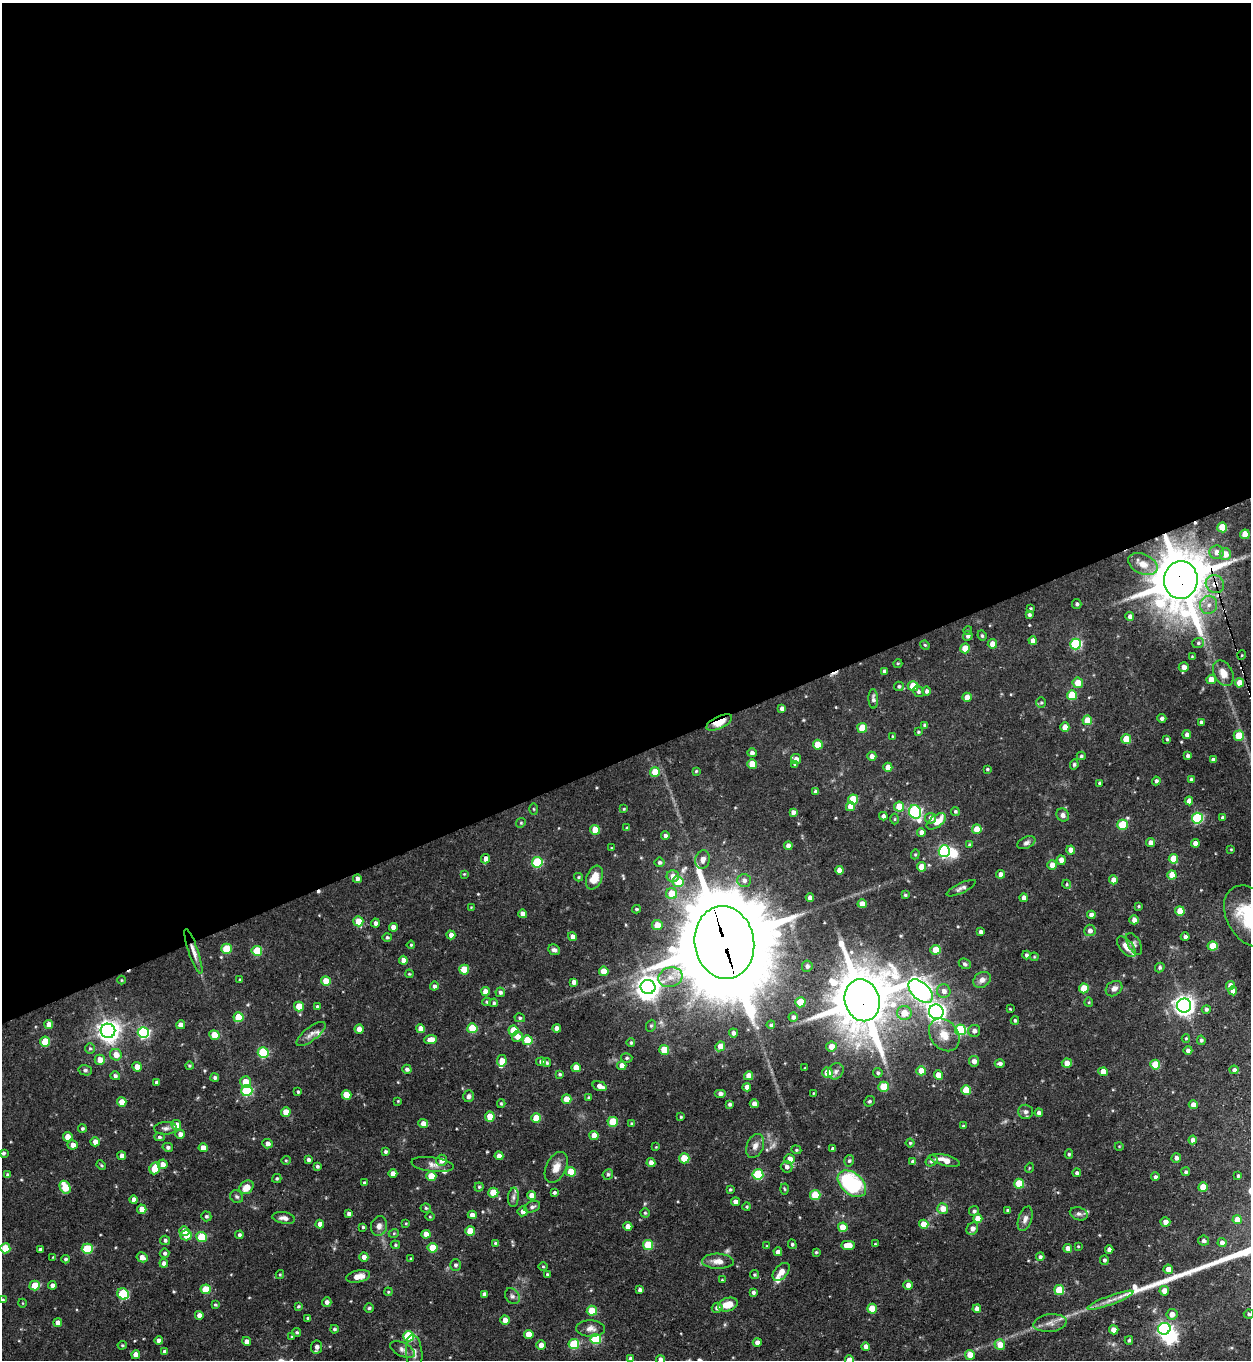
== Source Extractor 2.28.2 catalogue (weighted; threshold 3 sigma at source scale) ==
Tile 2 of 4 x 4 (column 2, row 1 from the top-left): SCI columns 1524-2772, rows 4074-5431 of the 5415 x 5431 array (HDU 1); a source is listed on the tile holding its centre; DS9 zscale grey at full resolution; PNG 1253 x 1362 px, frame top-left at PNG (2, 3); each listed source drawn as its Kron ellipse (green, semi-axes under 4 px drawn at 4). Shown black and unused: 56% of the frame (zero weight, under 3 of 5 exposures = <1% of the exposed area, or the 3 px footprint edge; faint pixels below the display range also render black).
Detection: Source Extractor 2.28.2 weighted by HDU 2 'WHT'; one run over the whole footprint, this tile lists its part. Background 0.0583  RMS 0.0043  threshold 0.0193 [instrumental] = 3 sigma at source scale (4.5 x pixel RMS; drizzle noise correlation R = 1.50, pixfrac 1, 0.05/0.05 arcsec/px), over >= 5 px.
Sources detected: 505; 2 too faint to see at this stretch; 4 inside a brighter object's white glare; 4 cosmic-ray / hot-pixel residue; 1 long thin detection or spike segment (spike, bleed or trail) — neither listed nor drawn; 6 inside a brighter listed object's ellipse — not listed separately; the other 488 listed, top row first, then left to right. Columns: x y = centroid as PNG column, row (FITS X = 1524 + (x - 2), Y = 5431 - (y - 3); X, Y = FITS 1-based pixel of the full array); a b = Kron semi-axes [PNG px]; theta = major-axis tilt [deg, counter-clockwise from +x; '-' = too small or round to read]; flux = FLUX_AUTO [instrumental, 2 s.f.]
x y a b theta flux
1222 527 5 5 - 11
1245 534 5 4 - 7.8
1216 552 7 6 - 2.6
1225 554 6 5 - 5
1143 564 15 9 -25 5.1
1181 580 19 17 84 2200
1215 584 9 8 - 3.8
1077 604 5 4 - 0.88
1209 605 9 8 - 2.9
1030 609 3 3 - 0.62
1029 615 4 4 - 0.87
1130 616 4 4 - 1.5
968 630 4 3 - 0.35
968 636 5 4 - 1.3
982 636 5 3 - 0.6
1033 641 4 4 - 2.4
1198 643 6 5 - 0.84
992 644 5 4 - 4
1076 644 5 5 - 40
925 645 5 4 - 0.49
965 648 5 5 - 8.7
1242 655 5 3 - 0.37
1192 657 3 3 - 0.34
898 663 4 3 - 0.37
1184 667 5 4 - 2.5
884 671 4 3 - 1.1
1223 673 14 9 -62 4.6
1211 680 4 4 - 5.8
1078 683 5 5 - 5.2
1239 683 4 4 - 5.7
899 686 5 4 - 0.76
913 686 5 5 - 8.9
927 691 4 4 - 1.1
918 692 6 5 - 0.89
1072 695 5 5 - 13
967 697 4 4 - 4.5
873 699 9 5 -88 1.3
1041 703 5 5 - 0.68
782 708 4 4 - 1.6
1162 718 4 4 - 1.1
1087 720 5 5 - 9.6
719 722 14 6 25 5.9
1201 722 3 3 - 1.2
925 725 4 3 - 0.77
1065 727 5 4 - 4.9
862 728 5 5 - 11
918 732 3 3 - 0.45
1187 734 4 4 - 1.6
893 736 4 3 - 0.49
1239 736 5 5 - 9.2
1126 739 5 5 - 9.6
1167 739 3 3 - 0.51
818 745 5 5 - 8.9
752 753 4 4 - 1.4
872 756 4 4 - 1.9
1081 756 4 3 - 0.75
1188 756 4 4 - 0.99
796 759 5 5 - 2.2
1213 760 4 4 - 1.3
752 764 5 4 - 7.2
795 764 4 4 - 0.68
1074 764 5 4 - 0.77
888 767 4 4 - 3.9
987 769 4 3 - 0.56
696 771 4 4 - 0.46
655 772 5 5 - 9.5
1191 780 3 3 - 0.86
1156 781 4 4 - 1
1100 783 3 3 - 0.76
816 792 4 4 - 1.1
853 799 5 5 - 12
1189 801 4 4 - 2.5
850 806 5 4 - 5
899 807 5 5 - 9.3
534 809 5 3 - 0.48
624 809 4 4 - 0.39
955 811 4 4 - 0.67
793 812 4 4 - 1.5
915 812 7 6 - 68
1063 815 7 6 - 1.3
883 816 4 4 - 1.3
931 818 5 5 - 1.9
1197 818 5 5 - 36
1223 818 4 3 - 1.1
895 819 5 3 - 0.45
936 821 11 6 36 6.7
521 823 5 4 - 0.55
1123 825 5 5 - 16
627 828 4 3 - 0.74
977 829 5 4 - 5.6
595 830 5 4 - 8.7
921 832 4 4 - 2.3
665 836 4 4 - 1.2
1150 842 4 4 - 2
1026 843 9 5 24 1.3
1195 843 4 4 - 2.5
969 845 4 4 - 0.63
788 846 4 4 - 2.8
611 848 4 3 - 0.34
1231 849 3 3 - 0.35
1071 850 4 4 - 3.4
944 851 5 5 - 64
915 854 5 4 - 0.51
486 859 5 4 - 2.5
1173 859 5 4 - 7.1
703 860 9 7 77 2.4
1061 860 5 4 - 2.8
537 862 5 5 - 28
659 862 5 5 - 0.95
1052 865 5 4 - 3.7
921 867 5 4 - 5.5
839 870 4 4 - 3
464 874 3 3 - 0.35
1000 874 4 4 - 2.4
1172 875 4 4 - 6.5
673 876 6 6 - 3.6
578 877 4 4 - 0.5
594 878 12 7 68 6.1
357 879 4 4 - 1.6
744 880 7 6 - 1.6
1113 880 4 4 - 3.1
678 882 5 5 - 10
1067 884 4 4 - 0.58
961 888 16 5 25 1.5
672 894 5 5 - 9.8
905 895 3 3 - 0.55
810 898 4 4 - 2
1024 898 4 4 - 2.1
862 904 4 4 - 3.7
1138 906 4 3 - 0.51
471 907 4 3 - 0.32
636 909 4 3 - 0.63
1180 911 5 4 - 8.9
523 914 4 4 - 2.5
1091 915 4 4 - 2.9
1250 916 33 23 -60 29
1134 920 4 4 - 2.4
358 921 5 5 - 7
375 923 4 4 - 1.4
657 925 5 5 - 6.1
393 927 4 4 - 2.7
1090 930 6 5 - 1.9
981 932 3 3 - 1.1
451 935 4 4 - 2.3
387 937 4 4 - 0.78
572 937 4 4 - 2.3
1185 937 4 4 - 1.2
724 942 36 29 -80 6900
1134 944 12 6 -60 1.3
411 945 4 4 - 0.5
1213 946 5 4 - 9.2
1126 947 12 6 -50 3.7
226 949 5 5 - 14
554 950 6 5 - 1.2
935 950 5 5 - 5.9
193 951 23 5 -71 3.1
257 951 5 5 - 15
1026 955 4 4 - 0.89
1034 957 4 4 - 0.43
403 960 4 4 - 2.9
965 964 6 5 - 0.83
807 966 6 5 - 0.9
1160 967 5 4 - 0.79
464 970 5 5 - 9.3
604 971 5 4 - 6
409 974 4 3 - 0.43
670 977 12 9 17 4.2
121 980 4 3 - 0.34
240 980 4 3 - 0.76
982 980 9 7 33 2.1
326 981 5 4 - 7.6
574 982 4 4 - 1.9
434 986 4 4 - 1.1
1230 986 4 4 - 3.3
648 987 7 7 - 340
1084 988 5 5 - 9.8
1114 989 9 7 36 2
485 991 4 4 - 3
921 991 15 8 -43 250
944 991 7 7 - 2.2
1233 991 4 4 - 2.3
500 992 4 4 - 1.1
862 1000 21 17 -75 2400
486 1002 4 3 - 0.51
800 1002 5 5 - 10
1089 1002 5 4 - 0.51
494 1003 4 4 - 0.74
1184 1005 7 7 - 240
299 1006 5 5 - 8
317 1007 4 4 - 0.99
1010 1009 3 2 - 0.33
1206 1009 4 4 - 1.2
936 1012 7 7 - 160
904 1013 7 7 - 6
239 1017 5 5 - 11
793 1017 4 4 - 1.3
520 1018 5 4 - 0.61
1015 1020 4 3 - 0.65
49 1025 4 4 - 3.4
181 1025 4 4 - 2.2
771 1025 4 4 - 0.74
651 1026 6 5 - 0.7
472 1028 5 5 - 16
557 1028 4 4 - 2.3
359 1029 4 4 - 2.9
421 1029 4 4 - 3.8
513 1030 5 5 - 12
960 1030 5 5 - 36
108 1031 7 7 - 300
974 1031 6 6 - 1.6
143 1032 6 5 - 57
734 1033 4 4 - 1.2
311 1034 18 6 38 2.5
214 1035 5 4 - 7.6
944 1035 18 13 -52 7.1
517 1036 5 5 - 3.6
1186 1038 4 4 - 0.48
430 1040 6 4 6 3.2
528 1040 5 5 - 12
1201 1040 5 4 - 0.88
45 1042 5 5 - 9.9
631 1043 4 4 - 0.71
720 1046 5 4 - 4.3
831 1047 5 5 - 4.4
90 1048 5 5 - 0.67
664 1050 5 5 - 9.7
1188 1050 4 4 - 1.4
263 1053 5 5 - 30
116 1055 6 5 - 4.1
627 1058 6 4 -13 0.72
100 1060 5 5 - 3.4
502 1061 6 5 - 5.6
541 1061 5 4 - 1.2
974 1061 5 5 - 2.4
547 1063 4 4 - 0.73
1000 1063 5 4 - 1.2
1067 1063 5 4 - 3.7
1155 1065 5 5 - 12
189 1066 4 4 - 0.53
622 1066 4 4 - 4
137 1067 5 4 - 4.3
576 1068 4 4 - 5.5
805 1068 3 2 - 0.3
407 1069 5 4 - 1.2
85 1070 7 5 -13 0.81
1234 1070 4 4 - 1.2
836 1071 8 7 - 1.4
921 1071 5 4 - 7.1
1103 1072 4 4 - 4.8
827 1073 5 5 - 6.1
878 1073 5 4 - 0.8
560 1074 4 4 - 0.67
938 1075 4 4 - 6.4
115 1076 5 4 - 1
749 1076 4 4 - 4.8
215 1077 4 4 - 0.96
156 1082 4 4 - 0.75
245 1082 5 5 - 5.8
600 1086 7 4 -18 2.7
747 1087 4 4 - 2.1
884 1087 5 5 - 13
966 1090 5 5 - 13
247 1091 5 5 - 36
298 1092 4 3 - 0.54
813 1093 4 3 - 0.35
720 1094 6 4 0 1.1
346 1095 5 4 - 7.6
468 1096 6 5 - 1.2
589 1097 4 4 - 0.54
566 1099 5 4 - 6.3
398 1101 4 3 - 0.36
869 1101 6 4 42 0.66
122 1102 5 4 - 5.6
501 1104 4 3 - 0.48
729 1104 4 3 - 0.98
754 1104 4 4 - 2.5
1193 1105 4 4 - 3.2
286 1112 5 4 - 6.4
1026 1112 7 7 - 1.6
1039 1113 4 4 - 1.8
490 1117 5 5 - 7.8
681 1117 3 3 - 0.52
536 1118 5 4 - 9.7
613 1122 5 5 - 13
423 1123 5 4 - 2.5
631 1124 4 4 - 0.6
176 1125 5 5 - 4.9
963 1126 3 3 - 0.52
82 1128 4 4 - 0.74
165 1128 11 6 3 1.4
180 1134 5 4 - 2.1
594 1135 4 4 - 4.3
68 1137 5 4 - 5.3
159 1137 5 4 - 0.81
1193 1140 4 4 - 2.2
95 1142 4 4 - 2.8
910 1143 4 4 - 0.59
267 1144 5 4 - 2
73 1145 5 4 - 2.6
755 1146 12 8 66 2.4
1119 1146 4 3 - 0.32
168 1147 5 4 - 0.94
656 1147 3 3 - 0.34
203 1148 4 4 - 3.8
833 1149 4 3 - 0.89
796 1150 5 4 - 0.56
386 1152 4 4 - 0.81
3 1153 4 3 - 0.77
1069 1154 5 4 - 0.64
122 1156 4 4 - 1.9
499 1156 4 4 - 2.7
684 1158 5 5 - 13
1176 1158 5 4 - 1.5
790 1159 5 5 - 3.2
286 1160 5 4 - 0.47
308 1160 4 3 - 1.1
441 1160 5 5 - 3.2
945 1160 15 5 -14 4.9
849 1161 6 5 - 0.83
931 1161 6 5 - 0.94
913 1162 4 3 - 1.3
651 1163 4 4 - 2.9
162 1164 5 5 - 2.5
432 1164 21 7 -7 2.6
101 1165 5 3 - 0.46
317 1166 4 3 - 0.72
556 1167 16 10 64 3.9
787 1167 6 6 - 1.7
155 1168 6 5 - 12
1029 1168 5 3 - 0.35
571 1172 5 5 - 11
1186 1172 4 4 - 0.67
393 1173 4 4 - 2.8
1077 1173 4 4 - 0.98
608 1174 5 5 - 0.89
758 1174 5 5 - 27
8 1175 4 4 - 1
431 1176 5 5 - 6
1238 1176 3 3 - 0.61
1155 1177 4 4 - 1
277 1178 4 4 - 0.66
364 1183 4 4 - 0.93
852 1184 16 10 -40 38
1019 1184 5 5 - 11
65 1187 7 5 -62 12
246 1187 8 6 41 4.5
479 1187 4 4 - 0.62
1203 1187 5 4 - 7.8
785 1189 5 3 - 0.51
730 1190 4 3 - 0.56
554 1192 3 3 - 0.82
493 1193 5 5 - 11
815 1195 5 5 - 13
532 1196 4 4 - 4.2
237 1197 7 6 - 0.86
513 1197 9 5 86 1.2
134 1200 4 4 - 2.1
735 1202 4 4 - 2.4
532 1207 8 5 16 1.3
747 1207 4 4 - 0.5
426 1208 5 4 - 0.62
943 1208 5 5 - 4.2
142 1209 4 4 - 4.1
1008 1210 4 3 - 0.78
523 1211 5 5 - 1.9
974 1211 5 5 - 0.93
645 1213 4 4 - 0.54
349 1214 4 4 - 1.6
1079 1214 9 6 -18 1.4
472 1215 4 4 - 2.4
206 1216 5 4 - 0.68
430 1217 4 3 - 0.36
284 1218 11 5 -9 1.9
978 1218 4 4 - 4.6
1025 1219 13 6 71 2
1237 1220 4 4 - 4.2
1165 1222 5 4 - 2.6
406 1223 3 3 - 0.41
320 1224 4 4 - 2.5
924 1224 5 4 - 6.6
379 1226 10 8 78 2.1
628 1226 4 4 - 3.2
363 1227 3 3 - 0.58
843 1227 5 4 - 6.1
972 1229 7 5 55 2.1
184 1231 5 4 - 5.7
470 1231 5 4 - 9.7
394 1233 5 3 - 0.41
426 1234 4 4 - 3.2
186 1235 5 5 - 4.7
239 1235 4 4 - 0.91
202 1237 5 5 - 16
165 1240 5 4 - 1
1204 1241 5 5 - 1.3
495 1243 4 4 - 0.49
1222 1243 4 4 - 2
792 1244 5 4 - 0.75
875 1244 3 3 - 0.41
395 1245 4 4 - 0.54
648 1245 5 5 - 16
848 1245 7 4 1 5
767 1246 4 4 - 0.39
1078 1246 4 3 - 0.38
5 1248 5 5 - 11
433 1248 5 5 - 11
1068 1248 4 4 - 2.5
87 1249 5 5 - 19
40 1250 4 4 - 1.2
1109 1250 4 4 - 1.9
778 1252 4 4 - 2.3
816 1252 3 3 - 0.51
165 1253 5 4 - 0.84
53 1257 3 3 - 0.31
142 1257 6 4 -29 2.8
364 1257 4 4 - 2.2
1040 1257 4 4 - 0.97
65 1259 4 4 - 0.81
411 1259 3 3 - 0.52
1104 1260 5 4 - 0.95
718 1261 16 7 -2 3.5
164 1263 4 4 - 1.8
455 1265 6 5 - 0.9
543 1267 5 3 - 0.42
1168 1269 5 5 - 3.9
781 1272 11 6 48 2.8
547 1274 4 3 - 0.51
280 1275 4 4 - 0.45
754 1275 4 4 - 0.57
358 1276 12 6 11 3.9
722 1280 4 4 - 0.37
35 1285 5 5 - 9.8
52 1285 4 4 - 1.6
908 1285 4 4 - 2.4
206 1289 5 5 - 11
640 1290 4 4 - 1.1
1059 1290 5 5 - 13
1164 1291 5 5 - 3.2
388 1292 4 3 - 0.39
753 1292 4 4 - 1
123 1294 6 5 - 26
484 1294 4 4 - 0.88
512 1296 9 6 -52 1.3
3 1300 4 4 - 0.44
1110 1300 24 4 20 3.4
327 1302 4 4 - 1.5
22 1303 4 3 - 0.3
728 1304 10 6 16 5.6
215 1305 4 3 - 0.48
298 1306 3 3 - 0.57
369 1308 5 4 - 0.67
717 1308 5 5 - 1.5
872 1309 5 5 - 8
977 1309 4 4 - 2.3
592 1311 5 5 - 11
1172 1314 5 5 - 2.9
1249 1314 5 4 - 0.75
199 1315 4 4 - 2.3
308 1318 3 2 - 0.48
505 1320 4 4 - 3.4
58 1323 4 4 - 2.8
1050 1323 17 9 6 3.1
591 1328 14 8 -2 2.6
334 1329 4 4 - 0.73
1164 1329 6 6 - 82
1114 1330 4 4 - 3.5
297 1332 4 4 - 0.69
529 1334 5 4 - 6.4
409 1336 5 5 - 32
292 1337 3 3 - 0.39
596 1339 5 5 - 22
1129 1340 4 3 - 0.65
159 1341 4 4 - 2.5
247 1341 4 4 - 1.7
757 1342 4 4 - 2.3
574 1344 5 5 - 22
122 1345 4 4 - 0.51
541 1345 5 4 - 2.5
1000 1345 5 5 - 5.3
317 1347 6 5 - 1.9
866 1347 4 4 - 1.9
403 1349 13 6 -26 1.7
164 1352 3 3 - 0.97
414 1352 18 8 -84 3.4
136 1355 4 4 - 3.6
970 1355 5 5 - 4.9
630 1359 4 4 - 1.5
660 1360 4 4 - 2.1
849 1360 4 4 - 4.1
Overlapping masked pixels (flux is a lower limit): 7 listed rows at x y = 1181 580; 1215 584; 719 722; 357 879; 724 942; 193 951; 862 1000
Isophote crosses this tile's border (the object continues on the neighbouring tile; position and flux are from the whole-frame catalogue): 4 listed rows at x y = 1250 916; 630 1359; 660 1360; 849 1360